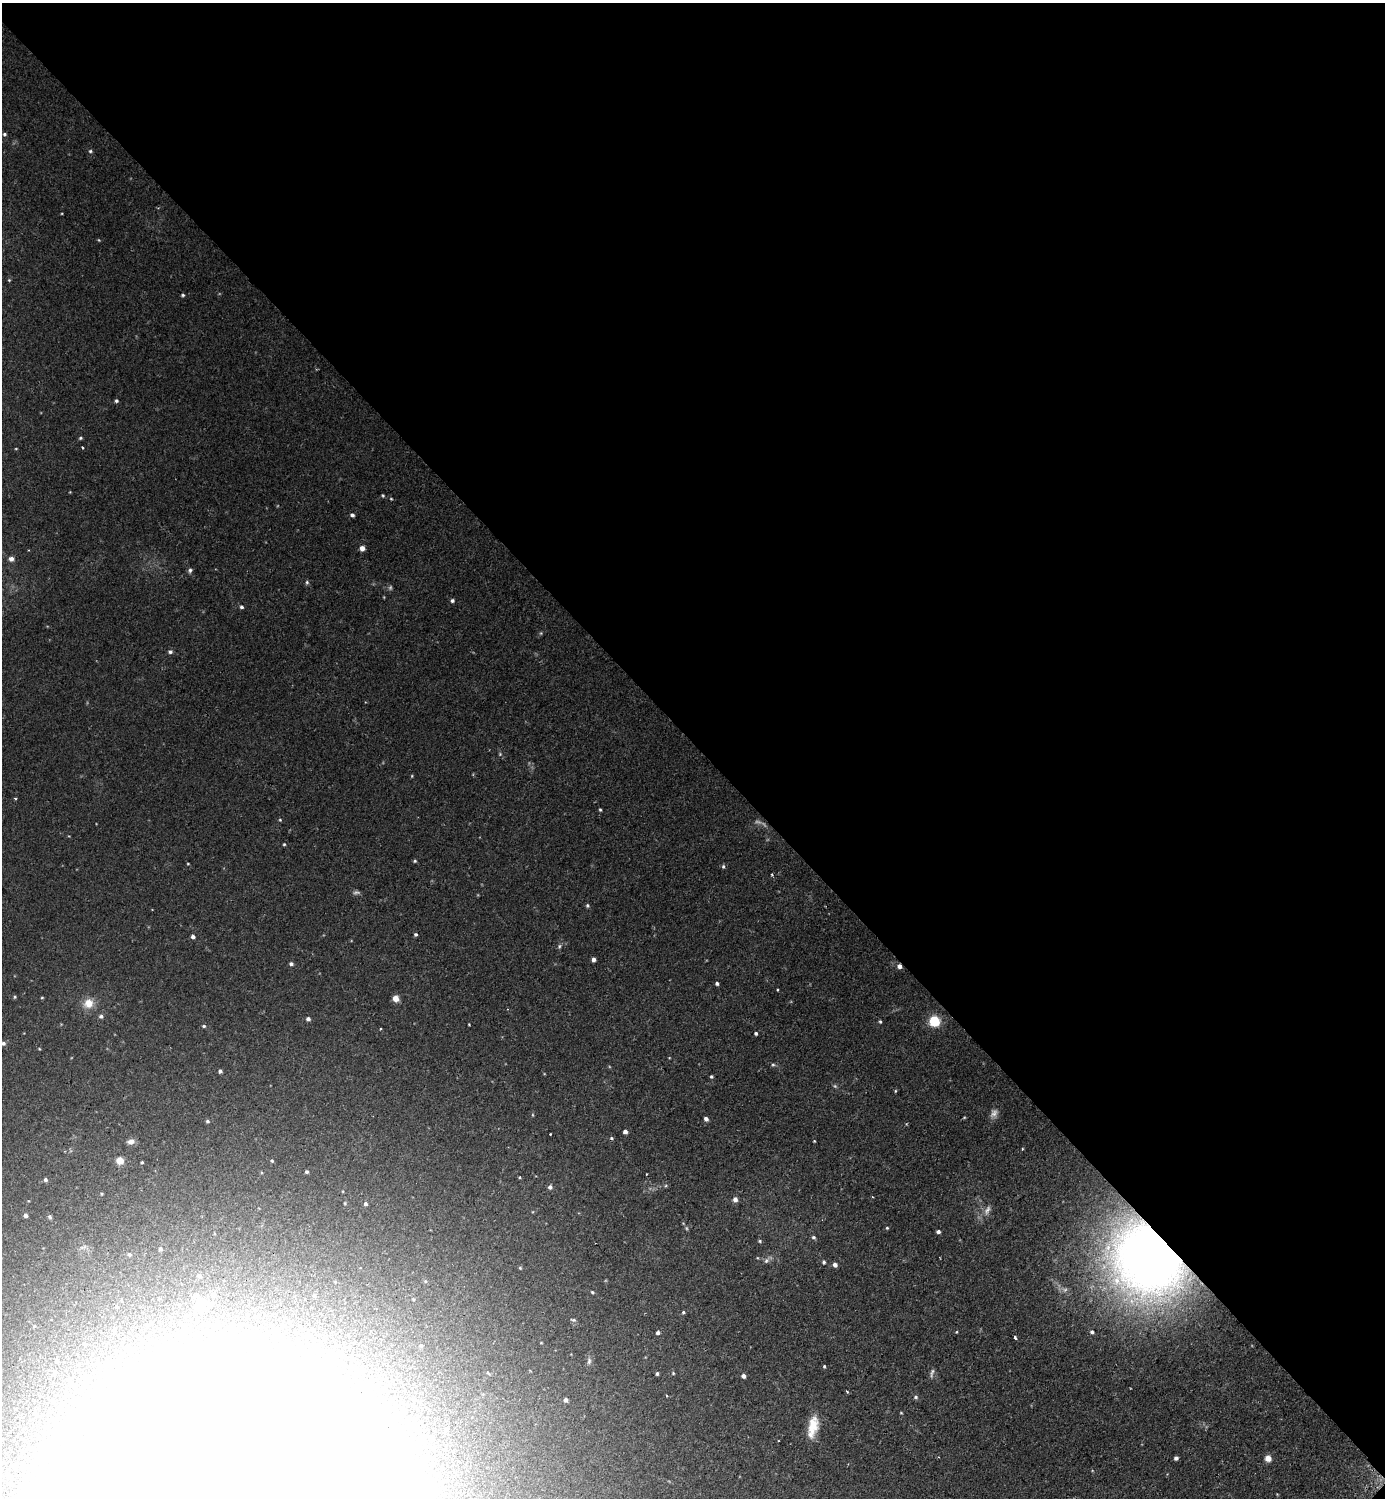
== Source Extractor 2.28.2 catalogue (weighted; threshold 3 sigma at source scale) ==
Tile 3 of 4 x 4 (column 3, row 1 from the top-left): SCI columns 2942-4324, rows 4508-6003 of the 6025 x 6022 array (HDU 1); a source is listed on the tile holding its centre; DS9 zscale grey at full resolution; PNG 1387 x 1500 px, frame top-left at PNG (2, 3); no overlay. Shown black and unused: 50% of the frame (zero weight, under 2 of 3 exposures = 3% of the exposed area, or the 3 px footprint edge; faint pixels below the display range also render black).
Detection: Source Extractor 2.28.2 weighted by HDU 2 'WHT'; one run over the whole footprint, this tile lists its part. Background 0.0441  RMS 0.0046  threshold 0.0207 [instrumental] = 3 sigma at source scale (4.5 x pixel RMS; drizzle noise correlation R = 1.50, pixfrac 1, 0.05/0.05 arcsec/px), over >= 5 px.
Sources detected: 138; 6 too faint to see at this stretch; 12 inside a brighter object's white glare — not listed; the other 120 listed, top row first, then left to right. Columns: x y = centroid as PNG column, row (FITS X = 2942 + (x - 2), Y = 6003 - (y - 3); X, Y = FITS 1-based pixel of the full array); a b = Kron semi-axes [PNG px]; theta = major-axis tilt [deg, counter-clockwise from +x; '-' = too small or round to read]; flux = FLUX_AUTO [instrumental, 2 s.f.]
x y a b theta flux
4 134 5 4 - 0.73
90 151 5 4 - 0.68
9 280 4 4 - 0.39
183 295 5 4 - 0.64
116 401 5 4 - 0.74
80 438 5 4 - 0.62
83 448 3 2 - 0.41
16 449 4 2 - 0.31
383 495 4 4 - 0.5
391 499 4 4 - 0.41
352 515 5 4 - 1.1
362 548 5 5 - 2.3
11 559 6 6 - 1.9
190 570 6 5 - 0.99
307 582 6 4 -69 0.73
452 600 5 4 - 0.95
241 607 5 4 - 0.82
541 633 5 4 - 0.56
170 652 6 5 - 0.98
500 754 4 4 - 0.52
412 776 5 3 - 0.38
15 798 4 3 - 0.5
600 810 4 3 - 0.52
280 820 4 4 - 0.47
284 844 4 4 - 0.5
415 861 5 4 - 0.56
188 864 4 2 - 0.33
723 866 5 4 - 0.77
772 875 3 3 - 0.58
587 905 5 5 - 0.68
416 934 4 4 - 0.8
193 937 4 4 - 1.6
559 946 6 5 - 0.76
594 959 4 4 - 1.7
291 964 5 4 - 1.1
900 966 5 5 - 2.1
717 983 4 3 - 0.97
777 990 3 2 - 0.57
15 997 4 4 - 0.5
42 998 4 3 - 0.41
396 998 6 5 - 4.3
88 1003 13 12 - 5.8
101 1016 5 5 - 1.2
308 1019 5 5 - 1.2
934 1021 7 7 - 18
880 1022 5 3 - 0.55
469 1024 3 2 - 0.31
204 1026 5 4 - 0.72
381 1029 3 2 - 0.56
756 1033 4 4 - 0.75
3 1043 5 5 - 1.1
773 1065 5 4 - 0.66
220 1071 4 4 - 1.1
711 1077 4 4 - 0.65
895 1091 5 3 - 0.4
994 1113 13 9 62 2.3
964 1117 4 3 - 0.39
706 1119 5 4 - 1.6
207 1121 5 4 - 0.76
625 1132 4 4 - 1.9
550 1134 3 3 - 0.58
611 1138 4 3 - 0.78
814 1141 3 3 - 0.39
131 1142 9 6 17 2
1022 1149 4 3 - 0.37
120 1161 6 5 - 6.5
272 1161 4 4 - 0.56
142 1162 3 3 - 0.5
307 1172 4 3 - 0.8
519 1177 3 3 - 0.41
45 1180 5 4 - 0.95
550 1187 5 5 - 1.4
102 1194 4 3 - 0.4
873 1197 4 2 - 0.31
735 1199 5 5 - 2
365 1204 4 4 - 1.2
987 1210 15 7 62 2.7
25 1215 4 4 - 1.3
50 1217 6 5 - 0.7
887 1228 4 4 - 0.48
938 1232 4 3 - 1.3
813 1237 5 5 - 0.86
760 1241 5 4 - 0.59
160 1249 5 4 - 0.85
129 1254 5 4 - 0.75
766 1260 9 7 45 1.4
1146 1260 71 62 -47 330
824 1262 5 5 - 0.75
835 1265 5 5 - 1.7
520 1268 5 4 - 0.48
199 1276 6 5 - 1.3
592 1292 5 4 - 0.56
314 1295 5 5 - 0.65
201 1303 19 13 35 6.7
683 1312 5 4 - 0.63
573 1320 8 4 -11 0.76
956 1332 3 3 - 0.35
1092 1332 5 5 - 0.92
658 1333 5 4 - 0.95
308 1334 5 4 - 0.66
1015 1337 4 3 - 2.1
348 1346 4 4 - 0.52
421 1346 6 5 - 0.8
589 1361 9 5 88 1.2
824 1366 4 4 - 0.5
673 1373 4 4 - 0.43
932 1373 13 5 78 1.3
657 1374 4 3 - 0.77
743 1376 5 4 - 1.4
68 1379 6 5 - 0.86
667 1396 3 2 - 0.37
916 1397 6 6 - 0.91
566 1400 4 4 - 1.7
901 1413 3 3 - 0.36
813 1427 26 11 78 9.3
446 1429 5 4 - 1.1
85 1434 7 6 - 1.8
432 1438 4 4 - 0.8
1176 1458 4 4 - 1.4
1268 1458 6 6 - 4
Overlapping masked pixels (flux is a lower limit): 2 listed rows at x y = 900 966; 1146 1260
Isophote crosses this tile's border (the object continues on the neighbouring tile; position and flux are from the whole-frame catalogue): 1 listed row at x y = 3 1043